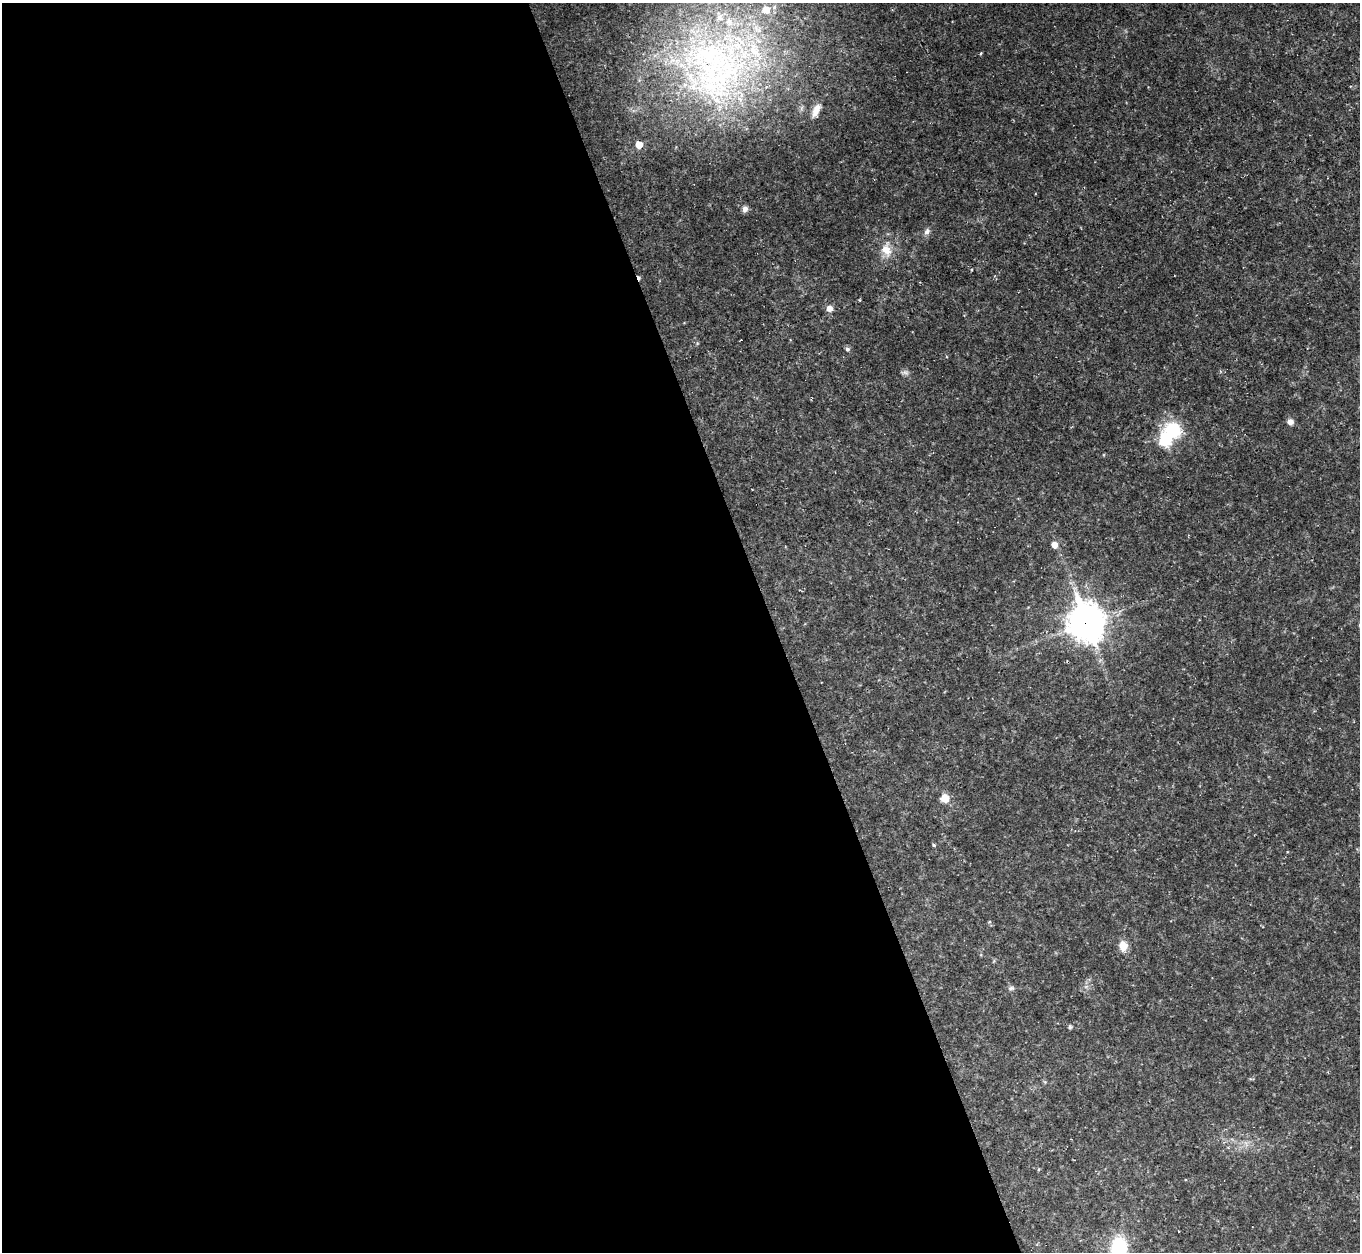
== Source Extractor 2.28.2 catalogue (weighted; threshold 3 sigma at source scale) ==
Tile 9 of 4 x 4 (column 1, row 3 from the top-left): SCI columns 1-1358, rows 1397-2646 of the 5433 x 5419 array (HDU 1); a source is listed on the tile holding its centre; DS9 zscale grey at full resolution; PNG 1362 x 1254 px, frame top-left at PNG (2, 3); no overlay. Shown black and unused: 57% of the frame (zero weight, under 2 of 3 exposures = <1% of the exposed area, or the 3 px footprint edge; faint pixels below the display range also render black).
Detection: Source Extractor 2.28.2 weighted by HDU 2 'WHT'; one run over the whole footprint, this tile lists its part. Background 0.0461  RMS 0.0073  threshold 0.0328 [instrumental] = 3 sigma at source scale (4.5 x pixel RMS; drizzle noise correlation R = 1.50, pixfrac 1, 0.05/0.05 arcsec/px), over >= 5 px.
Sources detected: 26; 2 inside a brighter object's white glare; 2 cosmic-ray / hot-pixel residue — not listed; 4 inside a brighter listed object's ellipse — not listed separately; the other 18 listed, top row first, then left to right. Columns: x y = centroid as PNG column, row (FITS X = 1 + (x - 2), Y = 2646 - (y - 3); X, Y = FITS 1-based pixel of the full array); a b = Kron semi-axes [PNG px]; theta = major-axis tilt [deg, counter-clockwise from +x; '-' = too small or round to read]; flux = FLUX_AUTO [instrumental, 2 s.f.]
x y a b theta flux
714 72 119 104 33 400
816 110 18 8 64 7.8
745 209 8 7 - 3
927 231 10 7 60 2.8
886 250 21 14 -81 12
829 308 6 6 - 5.3
847 349 6 6 - 1.8
905 372 10 5 4 1.9
1290 422 8 7 - 3.5
1165 441 7 7 - 43
1054 545 6 6 - 5.4
1086 623 14 12 -71 1300
945 798 9 8 - 8.6
934 845 5 4 - 0.95
1123 946 9 8 - 10
1011 988 9 5 10 1.7
1070 1027 5 4 - 1.1
1119 1247 18 15 -89 44
Overlapping masked pixels (flux is a lower limit): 1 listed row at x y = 1086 623
Isophote crosses this tile's border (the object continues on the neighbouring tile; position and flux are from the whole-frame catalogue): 1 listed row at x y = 1119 1247